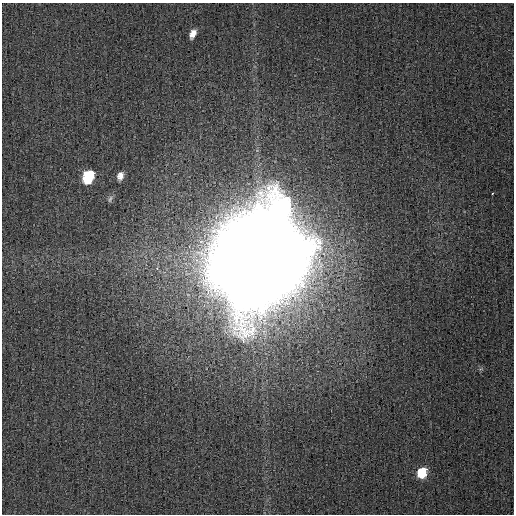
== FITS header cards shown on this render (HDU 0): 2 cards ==
NAXIS1  =                  512
NAXIS2  =                  512

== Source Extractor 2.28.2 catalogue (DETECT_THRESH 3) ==
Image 512 x 512 px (HDU 0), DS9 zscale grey, 1 PNG px = 1 image px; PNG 516 x 516 px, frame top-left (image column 1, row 512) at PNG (2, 3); no overlay
Background 0.00186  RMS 0.0032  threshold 0.00958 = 3 sigma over >= 5 px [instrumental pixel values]
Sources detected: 8; all 8 listed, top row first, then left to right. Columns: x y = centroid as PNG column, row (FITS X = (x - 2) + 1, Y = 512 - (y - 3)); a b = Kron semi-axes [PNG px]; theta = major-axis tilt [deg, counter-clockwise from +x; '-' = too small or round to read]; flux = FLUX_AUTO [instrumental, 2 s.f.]
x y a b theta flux
193 34 10 6 65 1.6
120 176 9 6 74 1.3
88 177 11 8 65 10
492 193 3 2 - 1.4
110 199 11 5 64 0.57
260 257 42 39 47 9500
157 268 3 2 - 0.8
422 473 10 8 69 5.3